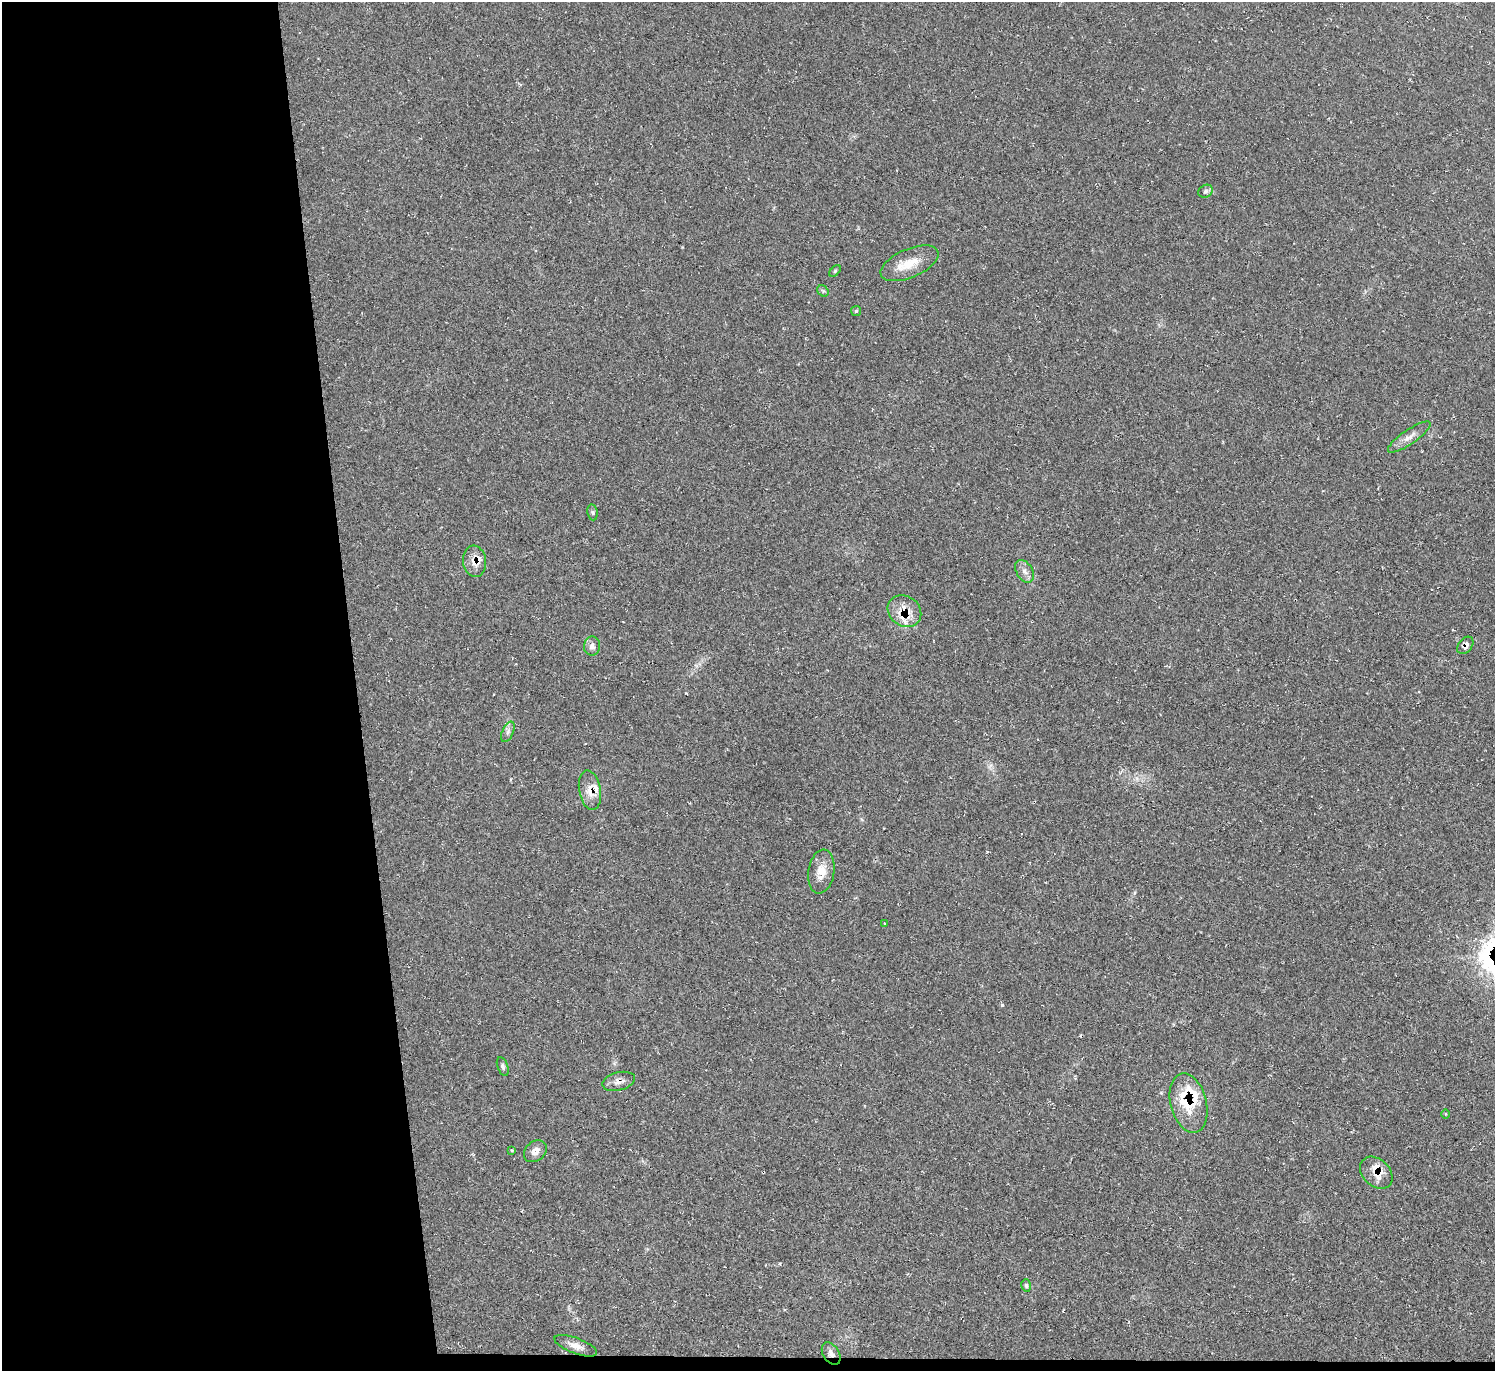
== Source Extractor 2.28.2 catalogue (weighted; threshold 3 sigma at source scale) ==
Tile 7 of 3 x 3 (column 1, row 3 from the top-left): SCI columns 11-1503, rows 230-1598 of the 4488 x 4464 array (HDU 1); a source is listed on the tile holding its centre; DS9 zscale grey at full resolution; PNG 1497 x 1373 px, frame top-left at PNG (2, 2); each listed source drawn as its Kron ellipse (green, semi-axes under 4 px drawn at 4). Shown black and unused: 24% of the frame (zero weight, under 2 of 3 exposures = <1% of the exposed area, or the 3 px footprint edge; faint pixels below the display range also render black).
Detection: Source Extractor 2.28.2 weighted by HDU 2 'WHT'; one run over the whole footprint, this tile lists its part. Background 0.0239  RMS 0.0062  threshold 0.0278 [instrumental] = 3 sigma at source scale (4.5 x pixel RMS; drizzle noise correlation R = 1.50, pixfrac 1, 0.05/0.05 arcsec/px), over >= 5 px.
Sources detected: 33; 7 inside a brighter listed object's ellipse — not listed separately; the other 26 listed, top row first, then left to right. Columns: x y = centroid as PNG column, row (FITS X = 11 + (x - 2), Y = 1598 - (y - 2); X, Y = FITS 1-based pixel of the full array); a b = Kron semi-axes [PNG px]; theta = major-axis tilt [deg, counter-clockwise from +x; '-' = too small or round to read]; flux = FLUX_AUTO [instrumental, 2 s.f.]
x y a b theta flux
1206 191 8 6 31 1.4
909 263 31 14 23 13
835 271 7 4 46 0.89
823 291 6 5 - 1
856 311 5 5 - 1
1409 437 25 7 34 5.1
592 512 8 5 -83 1.2
475 561 16 11 -82 6.9
1025 571 12 8 -59 3.4
904 611 18 15 -37 11
1465 645 10 6 51 3
592 646 9 8 - 2.7
508 732 11 5 66 2.1
590 790 20 11 -80 7.6
821 872 22 13 81 9.1
884 923 4 3 - 0.53
503 1066 10 5 -70 1.5
619 1081 17 9 14 4.1
1189 1103 30 18 -76 21
1446 1114 5 3 - 0.61
512 1150 4 3 - 0.73
535 1151 12 9 40 4.5
1376 1173 18 13 -44 9.4
1026 1285 6 4 -75 1.1
576 1346 22 8 -20 5.5
831 1354 12 8 -58 3.4
Overlapping masked pixels (flux is a lower limit): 8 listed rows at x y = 475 561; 904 611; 1465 645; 590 790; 619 1081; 1189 1103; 1376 1173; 831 1354
Unlisted compact peaks at least as high as the median listed source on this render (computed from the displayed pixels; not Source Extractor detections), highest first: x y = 1002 1005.